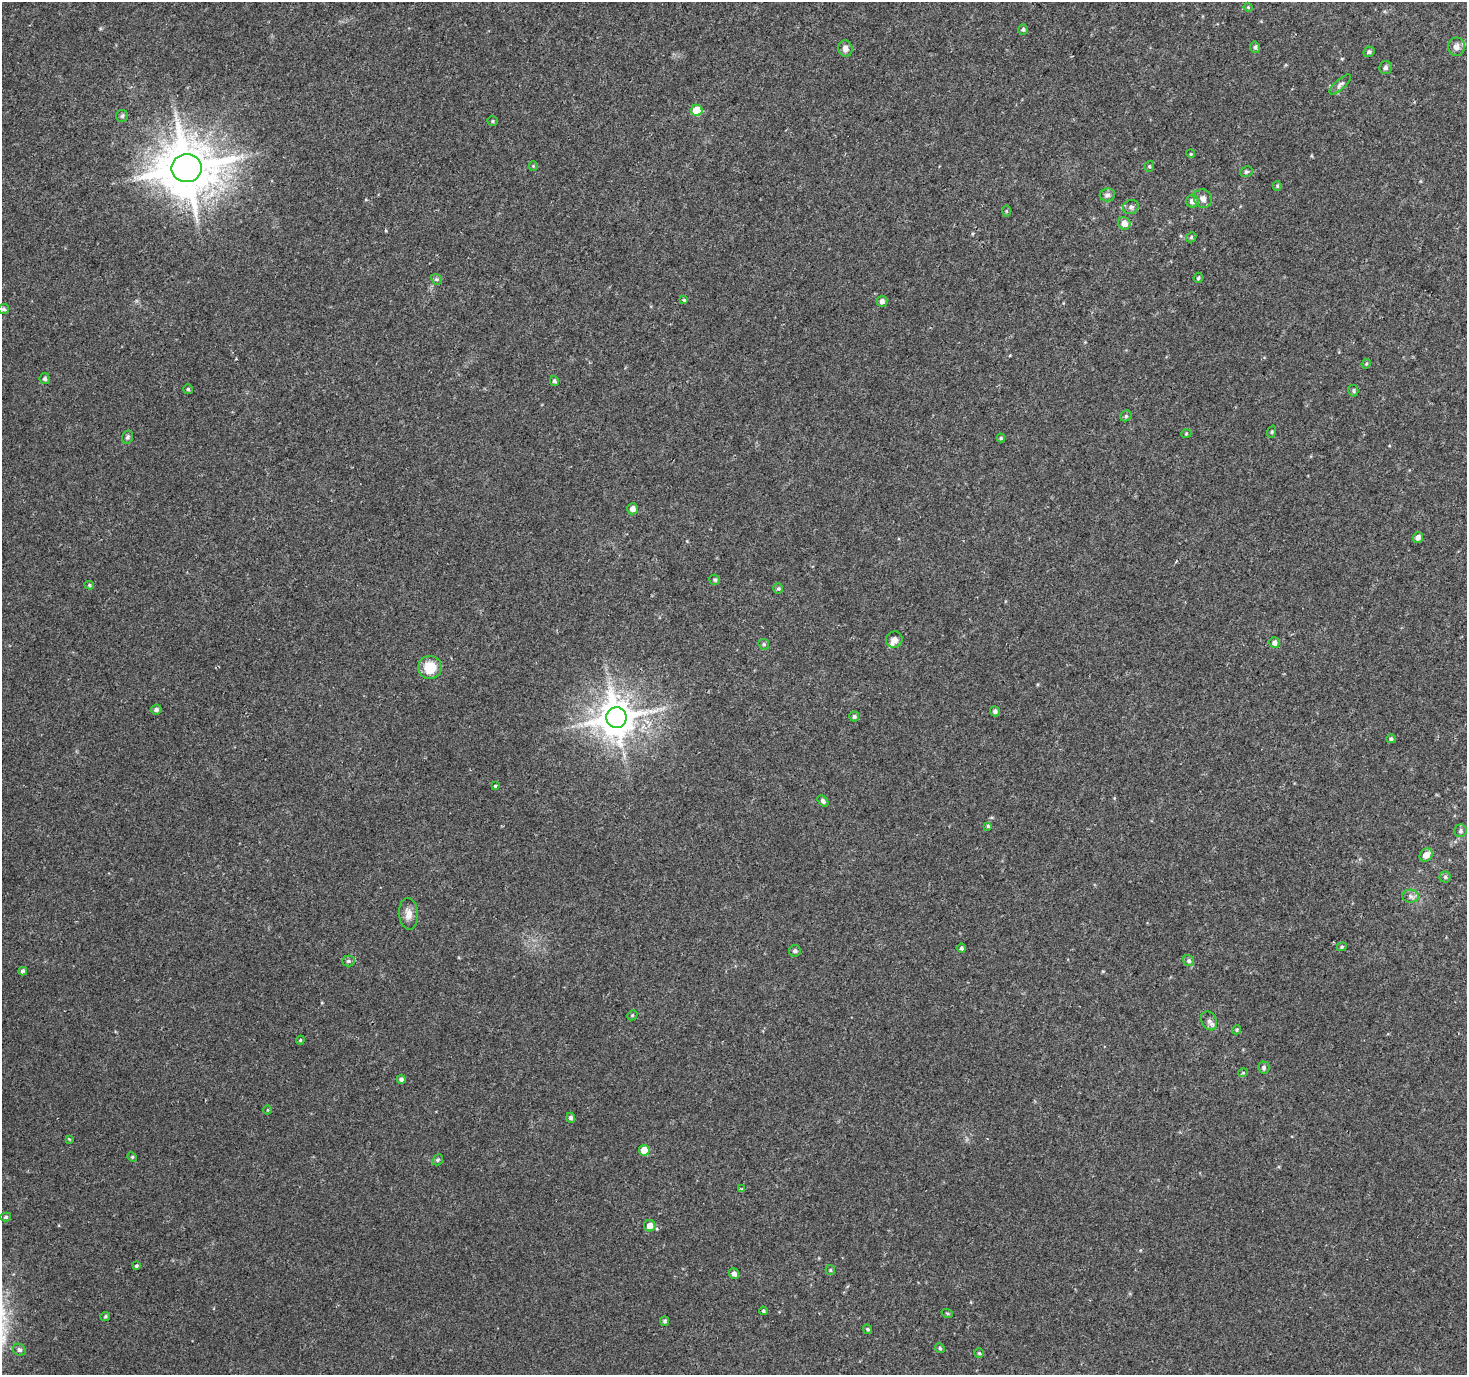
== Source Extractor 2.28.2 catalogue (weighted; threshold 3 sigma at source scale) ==
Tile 10 of 4 x 4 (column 2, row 3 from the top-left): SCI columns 1466-2930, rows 1564-2936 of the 5865 x 5939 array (HDU 1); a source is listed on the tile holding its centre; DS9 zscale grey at full resolution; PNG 1469 x 1377 px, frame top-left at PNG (2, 2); each listed source drawn as its Kron ellipse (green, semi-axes under 4 px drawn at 4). Shown black and unused: <1% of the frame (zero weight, under 2 of 3 exposures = <1% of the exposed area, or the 3 px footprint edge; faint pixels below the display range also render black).
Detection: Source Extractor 2.28.2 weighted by HDU 2 'WHT'; one run over the whole footprint, this tile lists its part. Background 0.0226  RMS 0.0054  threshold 0.0244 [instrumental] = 3 sigma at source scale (4.5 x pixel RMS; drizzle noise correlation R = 1.50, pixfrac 1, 0.0396/0.0396 arcsec/px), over >= 5 px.
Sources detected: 97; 1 cosmic-ray / hot-pixel residue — neither listed nor drawn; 2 inside a brighter listed object's ellipse — not listed separately; the other 94 listed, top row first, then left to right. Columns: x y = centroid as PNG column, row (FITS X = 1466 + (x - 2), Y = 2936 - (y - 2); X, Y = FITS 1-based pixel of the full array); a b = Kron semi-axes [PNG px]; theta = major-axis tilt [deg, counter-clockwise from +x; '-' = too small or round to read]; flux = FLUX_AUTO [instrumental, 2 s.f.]
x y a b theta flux
1248 7 4 3 - 0.49
1023 29 5 5 - 0.94
1255 47 6 5 - 1.1
1456 47 9 8 - 2.8
845 48 8 7 - 2.8
1369 52 6 5 - 1.2
1385 67 7 6 - 1.5
1340 84 14 5 43 1.8
697 110 6 5 - 17
122 116 6 6 - 0.92
493 121 5 4 - 0.75
1191 154 4 3 - 0.47
533 166 4 4 - 0.54
1149 166 5 4 - 0.78
187 168 15 14 - 3100
1246 172 6 5 - 1
1277 186 5 4 - 0.67
1107 195 8 6 8 1.7
1203 199 10 9 - 3.1
1192 201 6 6 - 2.9
1131 207 8 7 - 1.7
1006 211 6 4 -89 0.58
1124 223 6 6 - 4.2
1191 237 5 4 - 0.79
1198 278 5 4 - 0.84
436 279 6 4 -42 0.85
684 300 4 3 - 1.3
882 301 5 5 - 1.9
4 309 5 5 - 0.98
1366 364 5 4 - 0.61
45 379 5 5 - 1.6
554 381 5 4 - 1.1
188 389 5 5 - 0.79
1353 391 6 5 - 0.89
1126 416 6 5 - 0.9
1272 432 6 4 71 0.69
1186 434 5 3 - 0.49
128 437 7 5 77 1.1
1001 438 4 4 - 0.67
633 509 6 5 - 2.8
1418 537 5 5 - 2.7
715 580 5 5 - 0.89
89 585 5 4 - 0.78
778 588 5 5 - 0.88
894 640 8 8 - 2.9
1274 643 5 5 - 1.9
764 644 6 5 - 0.8
430 667 11 11 - 12
156 710 5 5 - 1.6
995 711 5 5 - 1.4
854 716 5 5 - 1
616 718 10 10 - 1500
1391 739 5 4 - 1.1
495 786 3 3 - 0.66
823 801 6 4 -48 1.3
988 826 4 4 - 0.7
1460 831 6 6 - 1.1
1426 855 7 6 - 4.3
1445 877 5 5 - 0.98
1410 896 8 6 -3 1.8
408 914 16 9 -85 4.3
1342 947 5 4 - 0.67
961 948 5 4 - 1
795 951 6 5 - 1.4
348 961 6 5 - 0.99
1189 961 6 5 - 1.1
23 971 4 4 - 1.3
632 1015 5 4 - 0.62
1209 1021 10 7 -60 2.2
1237 1030 5 4 - 0.75
300 1040 4 4 - 0.55
1264 1067 6 5 - 1.3
1243 1073 5 3 - 0.51
401 1079 4 4 - 1.6
267 1110 4 3 - 0.42
571 1118 5 4 - 1.5
69 1139 4 4 - 0.44
644 1150 5 5 - 8.5
132 1157 5 4 - 0.66
438 1160 6 5 - 0.85
741 1189 4 2 - 0.85
6 1217 5 4 - 0.88
650 1226 6 5 - 4.6
136 1266 3 3 - 0.67
830 1270 5 4 - 0.74
734 1274 5 5 - 2.1
763 1311 4 3 - 0.67
947 1313 6 3 -19 0.54
105 1316 5 4 - 0.81
665 1321 5 4 - 0.98
867 1329 5 4 - 0.92
940 1348 5 4 - 0.79
19 1350 7 5 -33 1.2
979 1353 4 4 - 0.71